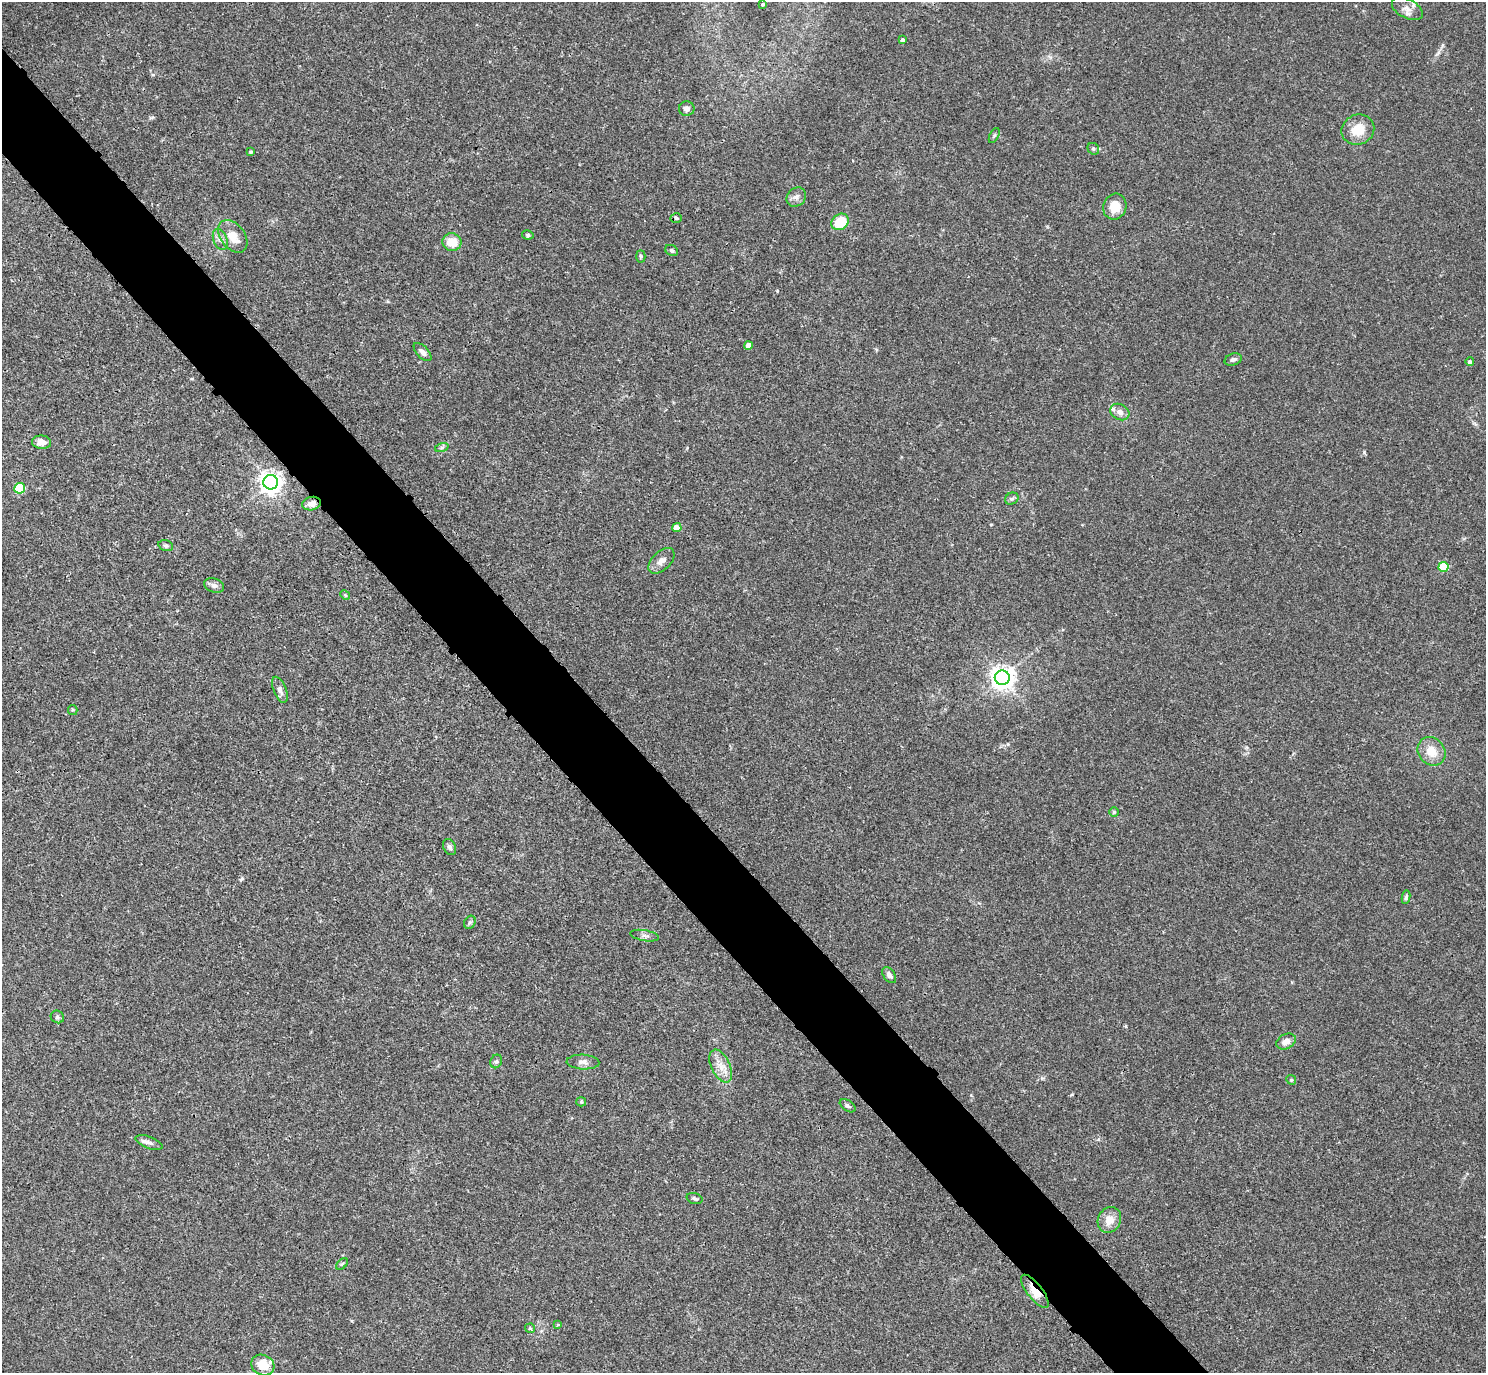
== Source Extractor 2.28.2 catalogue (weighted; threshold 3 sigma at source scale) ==
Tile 11 of 4 x 4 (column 3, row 3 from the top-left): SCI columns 2993-4476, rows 1689-3059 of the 5981 x 5978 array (HDU 1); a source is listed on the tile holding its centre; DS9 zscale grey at full resolution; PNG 1488 x 1375 px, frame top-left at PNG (2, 2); each listed source drawn as its Kron ellipse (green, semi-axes under 4 px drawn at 4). Shown black and unused: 6% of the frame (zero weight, under 3 of 4 exposures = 2% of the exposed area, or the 3 px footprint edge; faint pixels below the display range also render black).
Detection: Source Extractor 2.28.2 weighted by HDU 2 'WHT'; one run over the whole footprint, this tile lists its part. Background 0.0261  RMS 0.0024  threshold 0.0106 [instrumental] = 3 sigma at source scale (4.5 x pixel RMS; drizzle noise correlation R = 1.50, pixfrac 1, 0.05/0.05 arcsec/px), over >= 5 px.
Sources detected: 63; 2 inside a brighter listed object's ellipse — not listed separately; the other 61 listed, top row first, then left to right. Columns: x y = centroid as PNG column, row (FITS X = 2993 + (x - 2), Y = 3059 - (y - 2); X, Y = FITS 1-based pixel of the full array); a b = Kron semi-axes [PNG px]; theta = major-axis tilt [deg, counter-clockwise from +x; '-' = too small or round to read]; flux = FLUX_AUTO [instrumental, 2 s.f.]
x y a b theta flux
763 4 3 3 - 0.39
1407 9 17 9 -28 1.8
902 40 4 4 - 0.79
687 109 8 7 - 0.99
1358 130 17 15 21 4.7
994 136 8 4 63 0.37
1093 149 6 5 - 0.48
251 152 4 4 - 0.42
796 197 10 9 - 1.2
1115 207 13 11 69 3.8
676 218 5 4 - 0.44
840 222 9 7 36 6.8
528 235 6 4 -13 0.39
233 236 18 12 -53 3.9
220 239 11 7 -69 1.1
452 242 9 8 - 3.7
672 251 7 5 -31 0.5
641 256 6 4 -87 0.36
748 345 4 4 - 1.7
423 352 11 5 -46 0.94
1233 359 9 6 18 0.66
1470 362 4 4 - 0.6
1120 412 10 8 -28 1.3
41 442 9 6 -6 2.1
442 447 7 4 19 0.45
271 482 7 7 - 180
20 488 5 5 - 14
1012 499 7 5 30 0.54
311 504 9 6 12 1.5
677 528 5 4 - 2.8
166 546 7 5 -17 0.45
661 561 16 9 45 1.7
1444 567 5 5 - 11
214 586 10 7 -18 0.93
345 595 5 4 - 0.26
1002 678 7 7 - 200
280 690 14 6 -68 1.1
73 710 5 4 - 0.3
1432 751 15 13 -49 3.7
1114 812 5 5 - 0.32
450 847 8 6 -63 0.72
1406 897 7 4 81 0.46
470 922 7 5 61 0.43
644 936 14 5 -10 0.86
889 975 9 5 -54 0.94
57 1017 7 6 - 0.54
1286 1041 10 7 26 1.5
496 1061 7 5 67 0.47
583 1062 16 7 -3 1.3
721 1066 17 9 -64 2.7
1291 1080 5 4 - 0.32
581 1102 5 4 - 0.29
848 1106 9 5 -35 0.57
149 1143 14 6 -21 1
695 1198 8 5 -17 0.51
1109 1220 13 11 62 2.7
342 1264 7 4 45 0.41
1035 1291 20 7 -52 3.4
558 1325 3 3 - 0.28
530 1328 5 4 - 0.31
263 1365 12 10 -26 4.4
Overlapping masked pixels (flux is a lower limit): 2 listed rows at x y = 311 504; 1035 1291
Unlisted compact peaks at least as high as the median listed source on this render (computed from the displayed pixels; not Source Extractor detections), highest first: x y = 1364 452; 777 291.